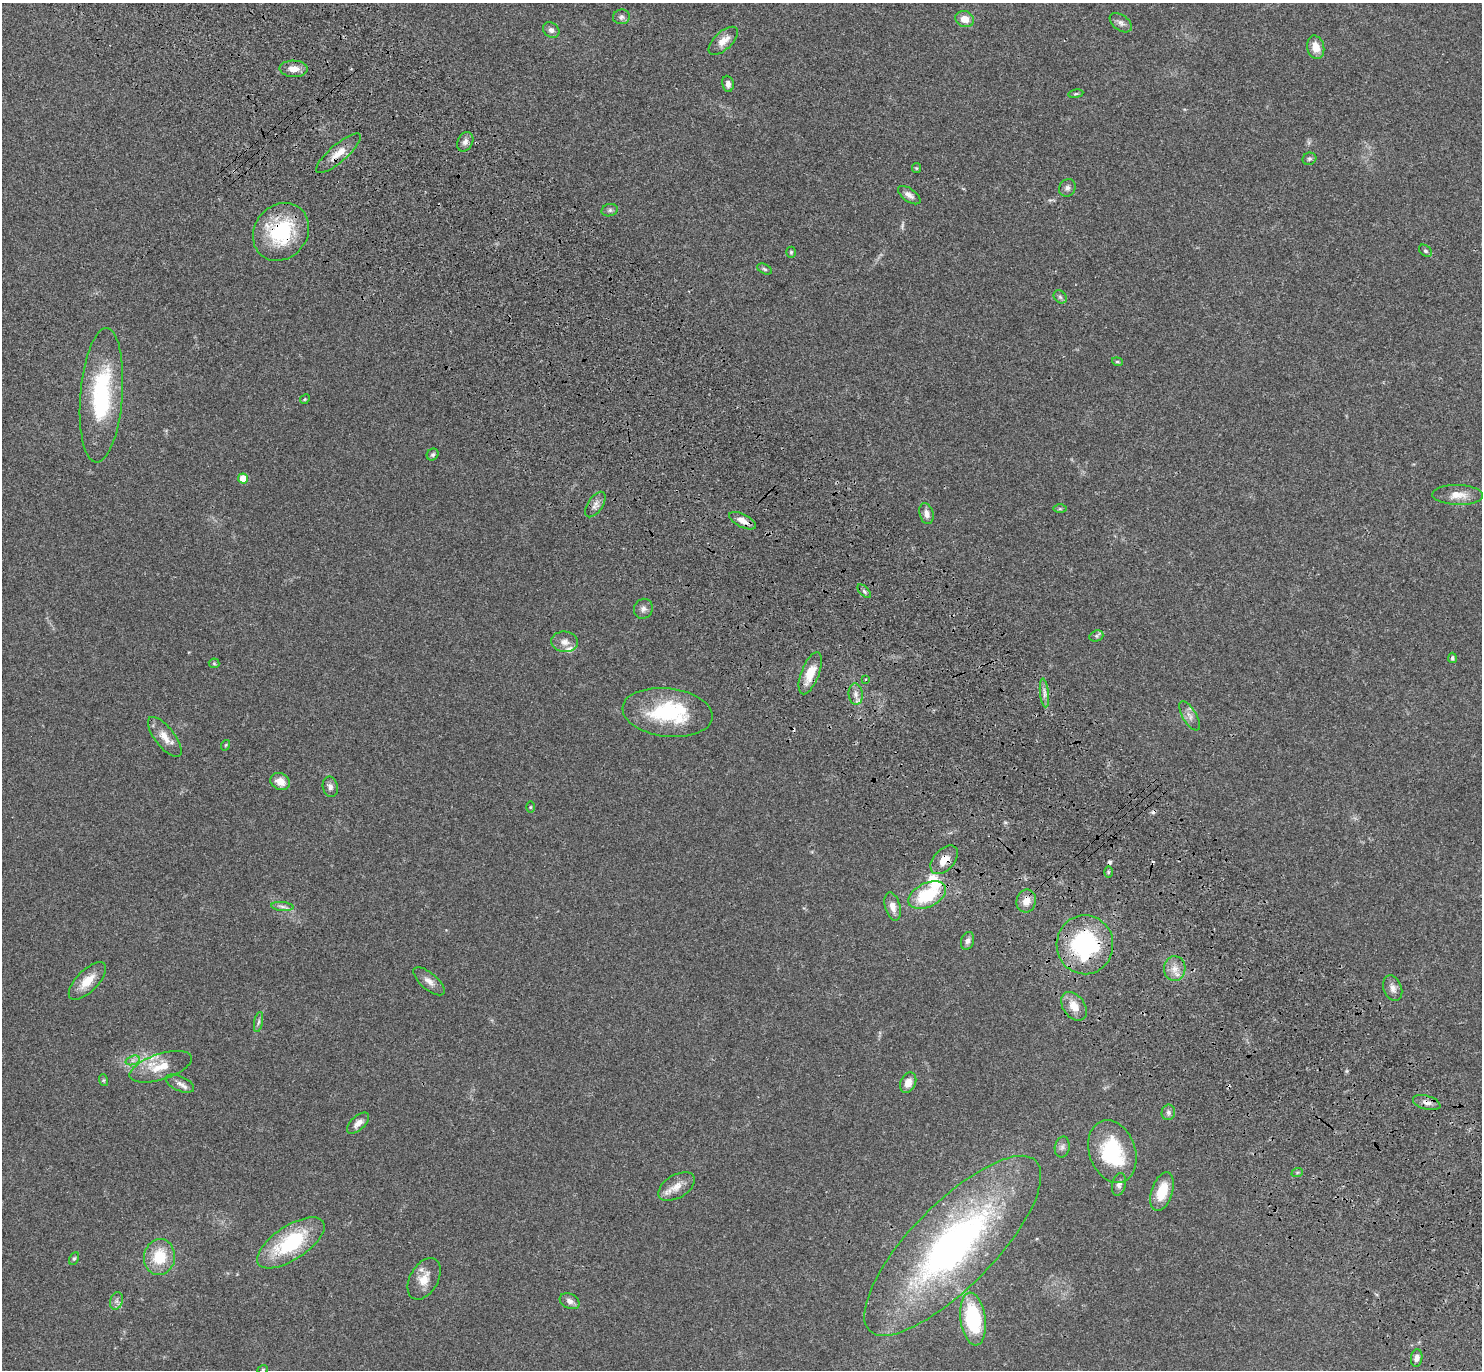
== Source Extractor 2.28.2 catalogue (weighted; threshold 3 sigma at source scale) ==
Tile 6 of 4 x 4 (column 2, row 2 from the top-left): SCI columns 1577-3056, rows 2982-4349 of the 6115 x 6104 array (HDU 1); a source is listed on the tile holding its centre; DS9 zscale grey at full resolution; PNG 1484 x 1372 px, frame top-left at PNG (2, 3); each listed source drawn as its Kron ellipse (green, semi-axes under 4 px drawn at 4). Shown black and unused: <1% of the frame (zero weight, under 3 of 4 exposures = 6% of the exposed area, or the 3 px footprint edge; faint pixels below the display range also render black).
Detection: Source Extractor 2.28.2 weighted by HDU 2 'WHT'; one run over the whole footprint, this tile lists its part. Background 0.0501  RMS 0.0055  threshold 0.0245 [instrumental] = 3 sigma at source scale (4.5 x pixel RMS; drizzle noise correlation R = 1.50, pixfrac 1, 0.05/0.05 arcsec/px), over >= 5 px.
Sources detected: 95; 1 too faint to see at this stretch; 4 cosmic-ray / hot-pixel residue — neither listed nor drawn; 4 inside a brighter listed object's ellipse — not listed separately; the other 86 listed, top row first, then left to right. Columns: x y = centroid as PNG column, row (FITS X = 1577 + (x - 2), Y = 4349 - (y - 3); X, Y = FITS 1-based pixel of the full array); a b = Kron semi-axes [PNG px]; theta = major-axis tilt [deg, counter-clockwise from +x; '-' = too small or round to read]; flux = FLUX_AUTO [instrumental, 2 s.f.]
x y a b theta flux
621 17 8 7 - 1.6
965 19 9 8 - 5.4
1121 23 12 7 -36 2.3
551 30 9 7 -36 2.1
723 41 18 9 43 5.4
1316 47 12 8 -77 6.2
294 69 14 8 -2 4.9
728 84 8 6 -83 2.1
1076 94 7 3 8 0.67
465 142 10 7 64 2.3
338 153 28 8 41 7.6
1309 159 7 6 - 0.96
916 168 5 4 - 0.58
1067 188 9 8 - 1.8
909 195 13 6 -35 2.9
610 210 8 6 15 1.2
281 232 30 26 50 41
1425 251 7 5 -40 0.95
791 252 5 4 - 0.77
764 269 7 4 -28 0.96
1060 297 7 5 -45 1.1
1117 362 5 4 - 0.78
101 395 67 21 85 56
305 399 5 4 - 0.58
433 454 6 5 - 1.1
243 478 5 5 - 9.5
1458 495 25 10 -2 6.9
595 505 14 7 56 3.2
1060 509 6 4 0 0.77
926 514 11 7 -75 3
742 521 14 6 -27 4.2
864 591 8 4 -46 1.2
643 609 10 9 - 2.3
1096 636 7 5 20 0.99
565 642 13 10 -5 3.7
1452 658 5 4 - 0.92
214 663 5 5 - 0.61
810 673 22 9 69 10
866 679 3 3 - 0.7
1044 693 14 4 -84 2.5
856 694 11 7 -84 2.8
667 712 45 24 -7 43
1190 716 16 7 -59 3.1
165 737 24 10 -52 6.5
226 745 5 3 - 0.46
280 781 10 8 -26 5
330 787 10 7 -80 2.3
530 807 6 4 89 0.57
944 860 17 10 48 6.3
1108 872 6 4 90 0.65
927 895 20 12 26 28
1026 901 11 9 76 5.2
282 906 11 4 -5 1.7
893 907 14 7 -74 4.8
967 941 9 6 71 2.1
1085 945 29 28 - 65
1175 969 12 10 88 5.1
87 981 24 10 46 9
429 981 19 8 -40 3.8
1393 988 13 9 -69 3.1
1074 1006 16 10 -53 6.9
259 1022 10 4 78 1.3
133 1060 7 4 18 1.6
161 1067 32 13 18 12
103 1080 6 4 -72 0.69
908 1083 10 7 65 5.1
180 1084 15 7 -23 3
1427 1103 14 6 -16 3
1168 1112 8 6 77 1.6
358 1123 13 7 43 3.2
1062 1147 10 7 79 2
1112 1152 32 23 -70 39
1297 1173 6 4 20 0.62
1119 1184 11 7 77 2
676 1186 20 11 30 6.6
1162 1192 20 10 72 14
291 1243 39 17 33 40
953 1246 119 41 46 210
159 1257 18 15 83 17
74 1259 6 4 61 0.85
424 1279 22 14 60 8
116 1301 9 6 73 1.9
570 1301 10 7 -27 2.5
973 1319 26 12 -83 46
1417 1358 9 5 82 2.2
263 1369 5 3 - 0.47
Overlapping masked pixels (flux is a lower limit): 7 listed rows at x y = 338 153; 281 232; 810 673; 944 860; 1026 901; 1085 945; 1427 1103